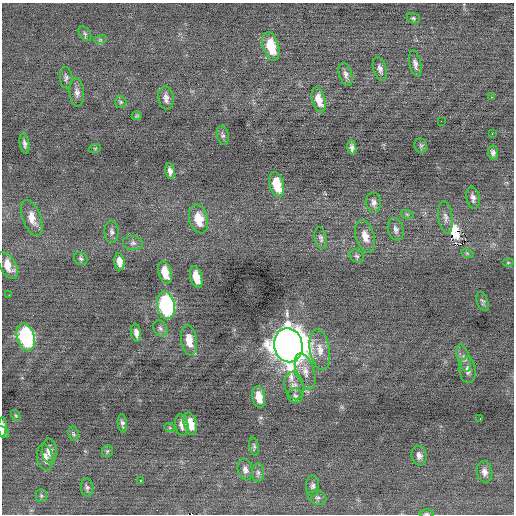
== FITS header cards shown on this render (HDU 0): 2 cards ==
NAXIS1  =                  512 / Axis length
NAXIS2  =                  512 / Axis length

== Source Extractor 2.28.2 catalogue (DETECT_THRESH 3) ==
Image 512 x 512 px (HDU 0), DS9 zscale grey, 1 PNG px = 1 image px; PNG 516 x 516 px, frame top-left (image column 1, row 512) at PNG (2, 3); each listed source drawn as its Kron ellipse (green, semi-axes under 4 px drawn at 4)
Background -0.0587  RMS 0.71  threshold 2.12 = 3 sigma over >= 5 px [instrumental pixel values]
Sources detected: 84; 3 with non-positive FLUX_AUTO (blend fragments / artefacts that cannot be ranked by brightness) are neither listed nor drawn; the other 81 listed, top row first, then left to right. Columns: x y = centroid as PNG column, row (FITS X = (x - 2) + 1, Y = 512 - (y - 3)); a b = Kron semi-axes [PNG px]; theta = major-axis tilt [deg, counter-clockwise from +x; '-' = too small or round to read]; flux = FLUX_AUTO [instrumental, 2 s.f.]
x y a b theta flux
413 18 7 5 -19 79
85 34 8 5 -54 97
100 40 6 4 17 69
271 46 15 8 -74 1400
415 64 13 5 -78 210
380 69 12 6 -73 210
346 74 12 6 -72 200
66 78 10 6 -87 140
77 93 14 7 -85 240
491 97 2 2 - 210
166 98 12 8 -82 270
319 100 13 6 -74 600
121 102 6 5 - 89
137 116 5 4 - 53
441 121 2 2 - 35
492 134 2 2 - 36
223 135 9 6 -75 120
25 144 10 4 -80 150
421 146 7 6 - 87
95 148 6 4 18 60
352 148 7 4 -83 160
493 153 7 5 -84 160
170 171 8 5 -79 200
277 184 13 7 -75 1400
473 198 11 6 -79 200
374 203 10 7 -85 210
407 214 7 4 -19 77
445 217 16 7 -83 270
32 218 19 9 -71 590
199 219 14 9 -76 960
396 229 11 7 -75 210
111 232 11 7 -87 180
365 236 17 9 -74 560
321 238 11 6 -78 150
133 243 10 7 -6 170
467 253 6 4 -19 67
357 256 7 6 - 110
81 259 7 6 - 110
119 262 9 5 -81 360
508 262 6 4 0 64
8 266 15 8 -60 600
165 272 11 6 -75 770
196 277 11 6 -75 700
9 295 2 2 - 150
483 301 10 5 -71 100
166 305 14 8 -78 5800
160 328 8 6 -56 150
136 333 9 4 -80 220
26 337 14 8 -74 5000
189 340 15 8 -81 710
288 345 17 14 -77 98000
320 350 20 10 -81 620
464 358 14 6 -73 230
468 370 13 8 -85 290
305 371 19 9 -71 480
294 386 14 9 -77 360
295 396 8 7 - 140
259 397 11 6 -81 630
16 416 6 3 -58 54
480 418 3 2 - 52
122 423 9 4 -83 140
190 424 11 6 -76 700
182 425 11 6 -79 260
2 427 10 4 88 210
170 428 5 3 - 48
3 432 7 5 -47 120
73 434 7 5 -82 85
254 446 9 4 -79 89
49 451 12 7 -87 330
107 451 6 5 - 91
419 455 10 7 -81 220
45 457 13 7 -81 320
245 470 11 7 -75 220
484 472 10 7 -79 250
258 473 9 6 -89 150
140 480 3 2 - 57
313 486 10 6 89 170
87 487 9 6 -83 130
41 496 6 5 - 89
317 497 9 7 -22 160
427 514 7 3 0 68
At the frame edge (FLAGS 8, measured only in part): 3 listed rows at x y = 2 427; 3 432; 427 514
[3 non-positive-flux detections neither listed nor drawn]